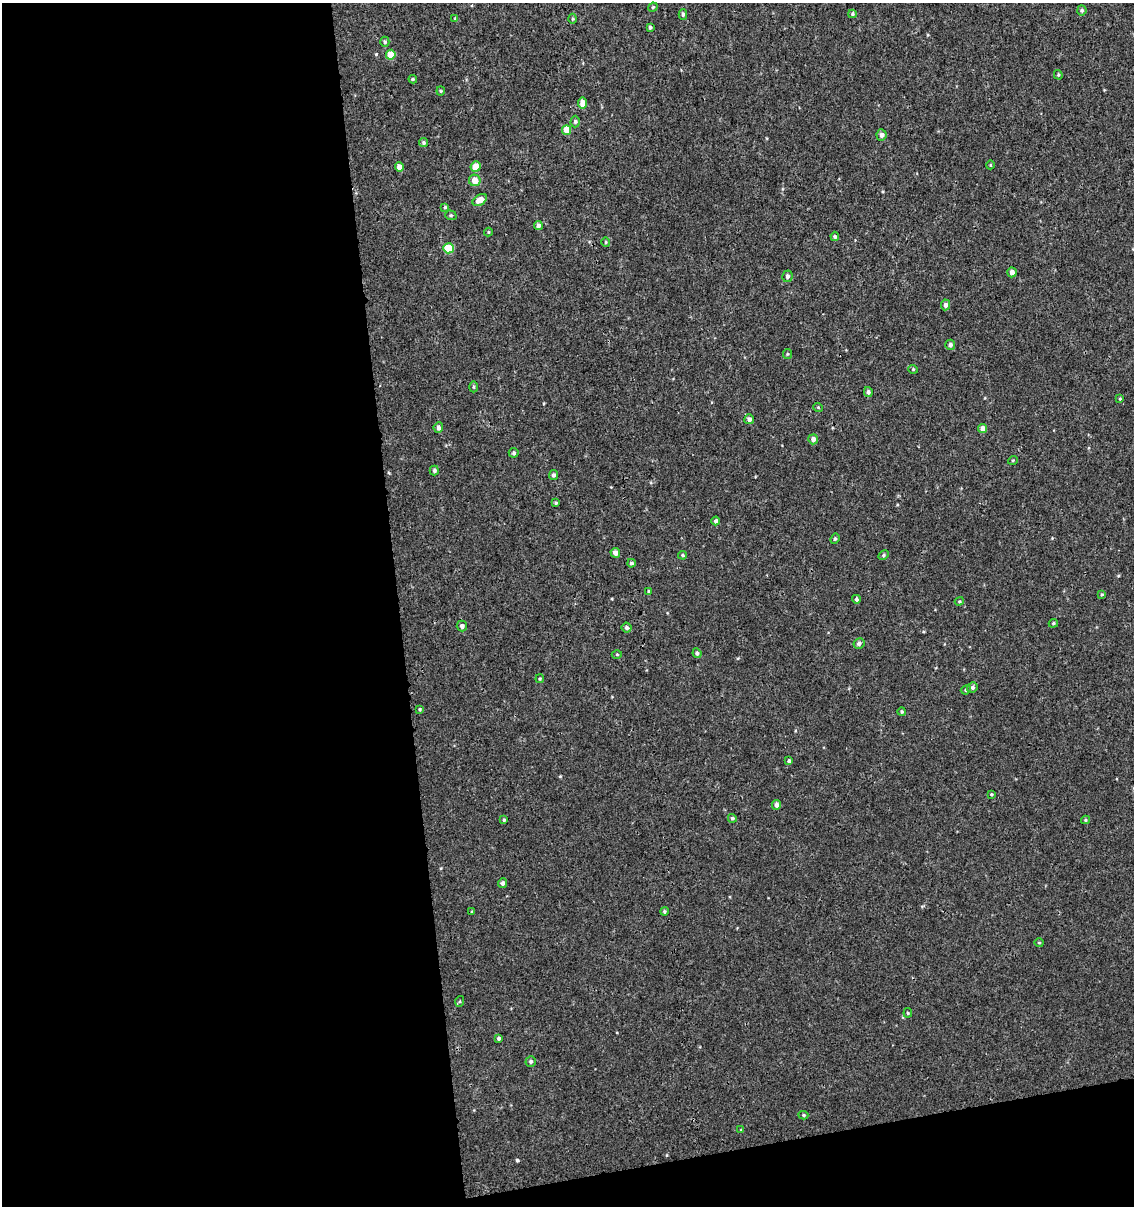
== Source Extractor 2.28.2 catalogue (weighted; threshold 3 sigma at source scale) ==
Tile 13 of 4 x 4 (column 1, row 4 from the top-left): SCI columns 80-1211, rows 48-1251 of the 4644 x 4910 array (HDU 1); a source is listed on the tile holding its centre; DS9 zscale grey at full resolution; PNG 1136 x 1208 px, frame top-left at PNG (2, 3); each listed source drawn as its Kron ellipse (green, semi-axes under 4 px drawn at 4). Shown black and unused: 38% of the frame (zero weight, under 3 of 4 exposures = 4% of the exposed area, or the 3 px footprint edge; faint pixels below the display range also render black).
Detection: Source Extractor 2.28.2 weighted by HDU 2 'WHT'; one run over the whole footprint, this tile lists its part. Background 5.43e-06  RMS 0.0026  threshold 0.0117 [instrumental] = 3 sigma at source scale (4.5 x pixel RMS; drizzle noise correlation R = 1.50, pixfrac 1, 0.0396/0.0396 arcsec/px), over >= 5 px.
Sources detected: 86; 1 cosmic-ray / hot-pixel residue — neither listed nor drawn; the other 85 listed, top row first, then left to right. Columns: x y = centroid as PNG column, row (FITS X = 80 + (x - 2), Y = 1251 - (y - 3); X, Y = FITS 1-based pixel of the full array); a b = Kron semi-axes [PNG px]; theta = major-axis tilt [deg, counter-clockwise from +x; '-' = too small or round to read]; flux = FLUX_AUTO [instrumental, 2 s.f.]
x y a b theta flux
653 7 5 3 - 0.26
1082 10 5 4 - 0.45
683 14 5 4 - 0.5
852 14 4 4 - 0.33
455 18 4 3 - 0.23
572 19 5 3 - 0.34
650 27 4 3 - 0.46
385 42 5 4 - 0.34
391 55 5 5 - 3.3
1058 75 5 4 - 0.31
413 79 4 3 - 0.29
441 91 4 4 - 0.26
582 103 5 4 - 2
575 122 6 4 89 0.46
567 130 5 4 - 4
881 135 6 5 - 0.87
423 143 4 4 - 0.47
990 165 4 3 - 0.2
476 166 5 5 - 2.8
399 167 4 4 - 2
475 180 6 5 - 2.6
480 200 8 5 31 2.2
445 207 4 4 - 0.33
451 215 6 4 -20 0.39
538 225 4 4 - 0.84
488 232 4 4 - 0.26
835 236 4 4 - 0.41
606 242 5 3 - 0.25
449 248 5 5 - 7.2
1012 272 5 4 - 1.1
787 276 6 5 - 0.61
945 305 5 4 - 0.83
950 345 5 5 - 0.7
787 354 5 4 - 0.29
913 369 4 4 - 0.26
474 387 5 3 - 0.33
868 392 5 4 - 0.54
1120 399 4 3 - 0.25
818 407 5 3 - 0.23
749 419 5 5 - 0.86
438 427 5 5 - 0.93
983 429 5 4 - 1.5
813 439 5 5 - 1.2
514 453 5 5 - 0.48
1013 460 5 3 - 0.21
434 471 5 4 - 0.55
553 475 5 4 - 0.57
556 503 4 3 - 0.32
716 521 4 3 - 0.6
835 539 5 4 - 0.39
615 553 5 4 - 1.1
683 555 4 4 - 0.32
883 555 5 4 - 0.41
632 563 4 4 - 0.54
649 591 4 3 - 0.29
1102 594 4 4 - 0.28
856 599 4 4 - 0.47
959 601 4 3 - 0.28
1053 623 5 4 - 0.3
462 626 5 5 - 0.86
627 627 5 5 - 0.64
859 643 5 5 - 0.73
697 653 5 4 - 0.6
617 654 5 3 - 0.25
540 679 4 3 - 0.29
972 687 5 5 - 0.64
966 690 5 4 - 0.36
420 709 4 3 - 0.26
902 712 4 3 - 0.32
789 761 4 4 - 0.55
991 794 3 3 - 0.25
776 805 5 4 - 0.87
732 818 4 4 - 0.47
504 820 4 3 - 0.3
1086 820 4 4 - 0.28
503 883 5 4 - 0.66
664 911 4 4 - 0.37
472 912 3 3 - 0.23
1039 943 4 4 - 0.28
460 1001 5 3 - 0.24
908 1013 4 4 - 0.31
499 1038 3 3 - 0.5
531 1061 5 5 - 0.52
803 1115 5 4 - 0.36
741 1130 4 4 - 0.21
Overlapping masked pixels (flux is a lower limit): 2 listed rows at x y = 391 55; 438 427